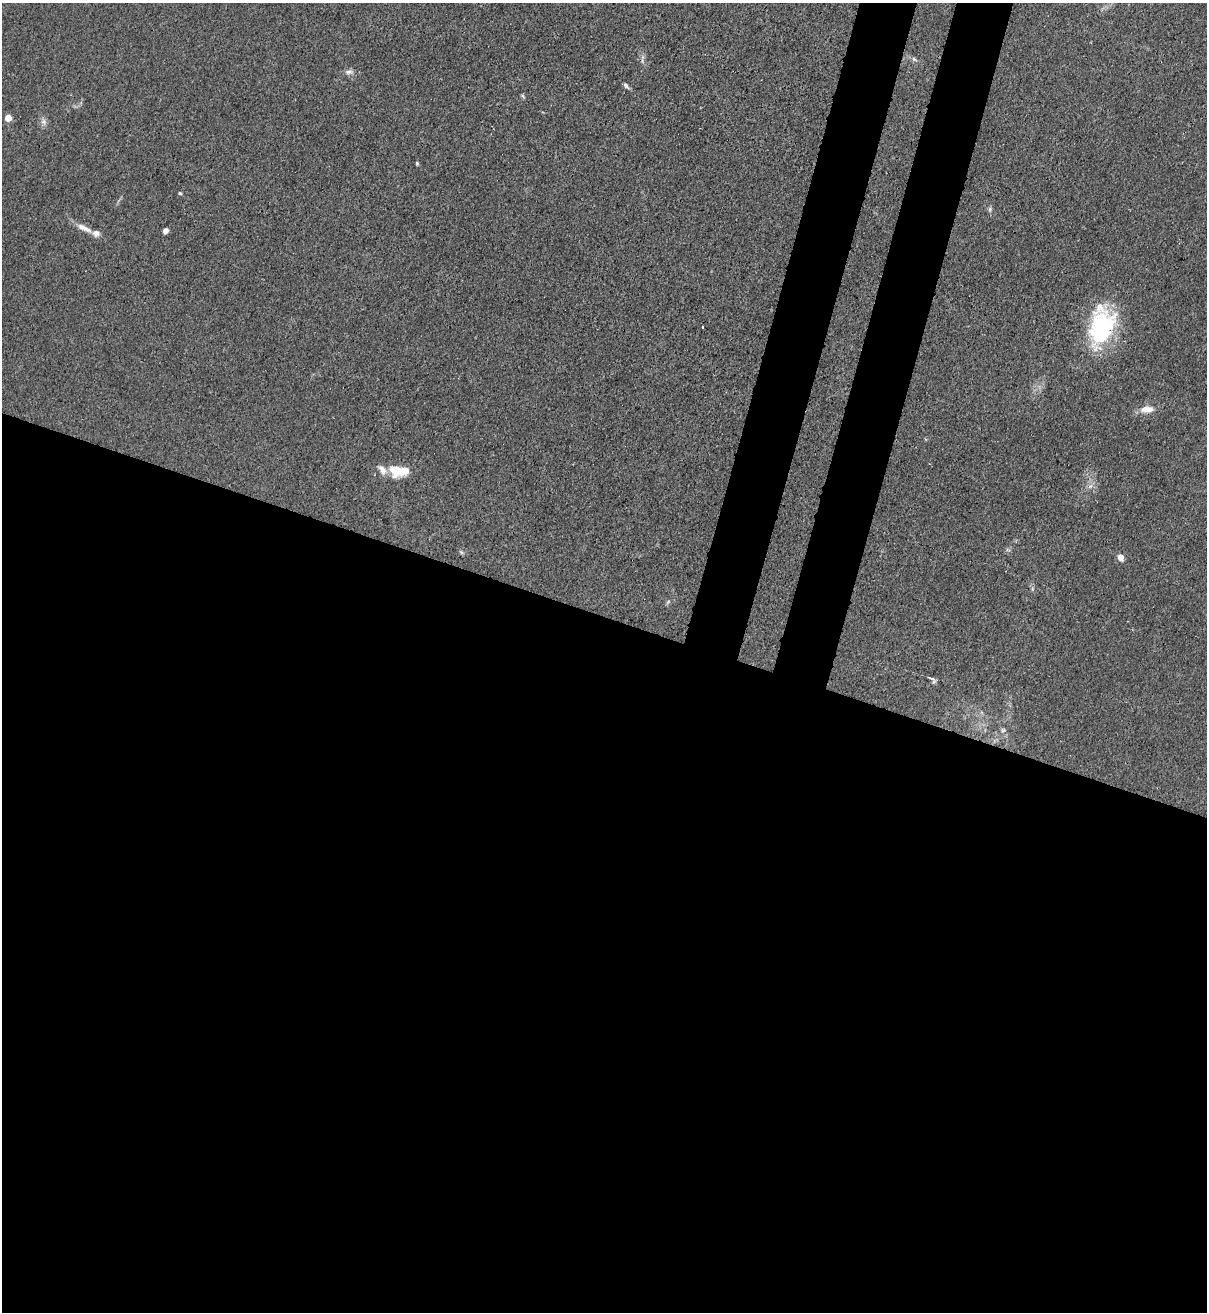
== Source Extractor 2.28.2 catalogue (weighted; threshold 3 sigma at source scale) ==
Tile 14 of 4 x 4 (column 2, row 4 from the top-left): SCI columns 1422-2626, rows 32-1341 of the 5381 x 5304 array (HDU 1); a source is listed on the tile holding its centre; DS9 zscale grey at full resolution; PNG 1209 x 1314 px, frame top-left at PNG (2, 3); no overlay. Shown black and unused: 58% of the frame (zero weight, under 3 of 4 exposures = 7% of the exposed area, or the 3 px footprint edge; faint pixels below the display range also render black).
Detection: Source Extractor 2.28.2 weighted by HDU 2 'WHT'; one run over the whole footprint, this tile lists its part. Background 0.0241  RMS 0.0029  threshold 0.0129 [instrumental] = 3 sigma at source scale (4.5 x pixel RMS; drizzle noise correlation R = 1.50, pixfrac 1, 0.05/0.05 arcsec/px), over >= 5 px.
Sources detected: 25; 1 inside a brighter object's white glare — not listed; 2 inside a brighter listed object's ellipse — not listed separately; the other 22 listed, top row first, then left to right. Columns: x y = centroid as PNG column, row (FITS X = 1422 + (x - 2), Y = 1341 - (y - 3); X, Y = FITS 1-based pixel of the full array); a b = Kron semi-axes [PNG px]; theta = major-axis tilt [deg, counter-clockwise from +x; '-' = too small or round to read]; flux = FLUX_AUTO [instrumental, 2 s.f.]
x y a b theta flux
914 59 8 5 -31 0.75
349 72 13 6 3 1.2
626 86 10 5 -53 0.79
523 96 7 3 -53 0.39
8 118 5 5 - 4.6
44 122 10 7 -64 1.2
417 163 4 3 - 0.39
180 193 4 3 - 0.37
990 209 7 5 -84 0.61
84 228 24 7 -27 3
166 231 5 4 - 1.4
702 327 3 2 - 0.43
1102 327 44 28 68 29
1147 409 17 9 4 3.3
382 470 14 8 -54 2.2
402 471 17 13 7 4.9
1090 486 7 5 46 0.91
461 552 7 4 -45 0.46
1121 557 7 5 -73 2.3
668 602 8 3 45 0.42
930 678 9 4 -24 0.86
1003 730 6 6 - 0.61